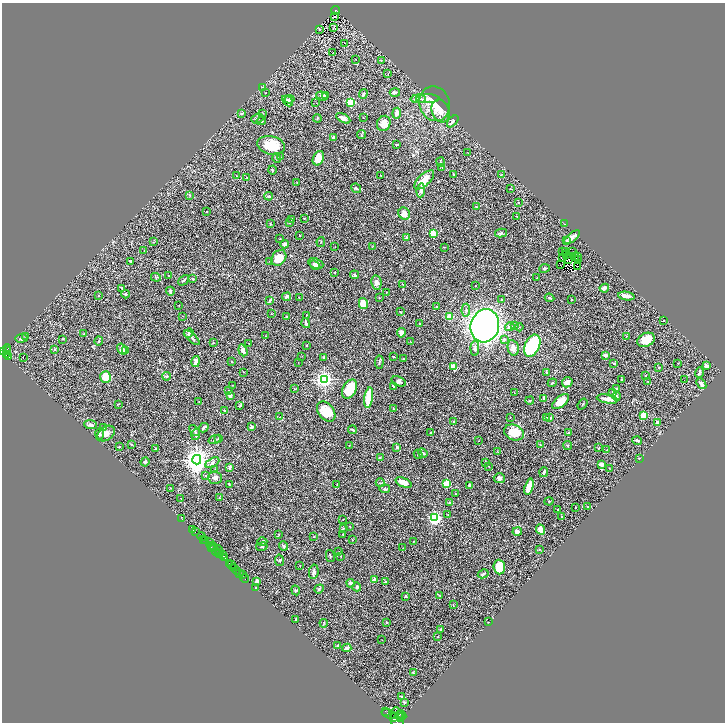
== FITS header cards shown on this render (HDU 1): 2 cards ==
NAXIS1  =                 1446
NAXIS2  =                 1440

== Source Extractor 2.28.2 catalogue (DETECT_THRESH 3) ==
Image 1446 x 1440 px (HDU 1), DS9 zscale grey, zoomed out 1/2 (1 PNG px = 2 x 2 image px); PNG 727 x 724 px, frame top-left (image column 2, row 1439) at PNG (2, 3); each listed source drawn as its Kron ellipse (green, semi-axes under 4 px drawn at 4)
Background 0.347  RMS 0.019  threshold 0.0567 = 3 sigma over >= 5 px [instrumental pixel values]
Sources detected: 411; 49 cannot appear on this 1/2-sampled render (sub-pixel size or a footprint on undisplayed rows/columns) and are neither listed nor drawn; the other 362 listed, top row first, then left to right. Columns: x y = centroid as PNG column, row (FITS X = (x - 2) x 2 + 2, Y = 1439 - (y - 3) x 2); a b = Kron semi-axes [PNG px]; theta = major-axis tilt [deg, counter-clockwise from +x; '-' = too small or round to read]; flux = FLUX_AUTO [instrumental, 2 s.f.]
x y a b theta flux
336 10 4 3 - 26
335 17 2 2 - 6.5
333 27 3 1 - 0.64
319 29 3 3 - 1.9
344 43 2 1 - 9.3
333 52 2 1 - 0.7
356 60 2 1 - 0.88
381 60 3 2 - 2.3
388 73 3 2 - 1.3
262 88 3 2 - 2.7
266 93 2 1 - 1.2
395 93 5 3 - 9.3
363 94 5 2 - 8.7
322 96 6 3 -21 11
326 96 3 2 - 4.1
290 99 5 4 - 6.8
418 99 8 3 0 6.6
428 99 11 4 2 21
287 101 6 4 -42 7
351 102 3 3 - 250
316 103 2 1 - 0.67
435 104 17 15 -70 77
441 111 12 8 -71 32
262 113 3 2 - 2
397 113 5 3 - 24
241 114 3 2 - 2.7
317 118 4 3 - 2.9
343 118 8 4 -29 18
363 118 2 1 - 1.3
257 119 6 5 - 7.8
261 121 5 3 - 6.4
453 121 7 4 47 7.5
384 123 8 6 65 27
361 135 4 2 - 1.9
334 138 4 3 - 7.9
271 145 14 9 -11 80
397 145 3 2 - 5.2
467 153 3 1 - 1.1
280 157 3 3 - 2.2
277 158 4 2 - 3
318 158 7 5 66 50
441 162 4 2 - 2.6
442 168 3 3 - 2
272 170 4 2 - 2.5
454 174 4 3 - 4.4
380 175 2 1 - 1.3
501 175 4 2 - 2.3
236 176 3 2 - 2.4
247 177 2 2 - 1.3
424 180 12 6 43 49
297 182 2 1 - 0.95
356 188 5 2 - 4.3
510 189 2 2 - 2
421 190 7 4 84 15
190 195 3 2 - 2.1
269 196 4 3 - 4.7
518 203 2 2 - 4.4
476 207 3 2 - 2.4
207 211 2 2 - 6
404 214 6 5 - 24
517 216 2 1 - 1.5
292 219 3 2 - 2.1
304 219 2 2 - 2
290 222 3 3 - 4
270 224 3 2 - 2.3
564 224 2 2 - 2.4
433 233 3 2 - 170
501 233 6 4 13 5.4
300 235 2 1 - 2.2
572 237 9 3 39 16
407 238 3 2 - 7.5
280 239 3 1 - 1.6
566 241 3 3 - 3.1
153 242 3 2 - 1.4
321 242 5 1 - 1.7
284 244 4 3 - 9.6
335 247 2 2 - 1
372 247 3 2 - 1.6
444 247 3 2 - 1.7
144 250 2 2 - 1.2
566 251 2 1 - 0.15
562 252 2 1 - 1.6
572 252 2 1 - 2.5
567 255 2 1 - 1.5
575 257 2 1 - 1.7
577 257 3 1 - 0.7
279 258 9 6 50 55
563 258 2 1 - 0.94
569 260 2 1 - 0.78
579 260 2 1 - 0.61
130 261 3 2 - 3.5
270 262 2 2 - 3.7
316 264 8 5 -22 17
315 265 5 3 - 8.5
561 265 2 1 - 0.028
578 267 2 1 - 0.27
545 268 5 2 - 4.5
335 273 2 2 - 2
355 275 5 3 - 4.5
169 276 2 2 - 1.5
156 277 5 3 - 4.5
537 278 4 2 - 2.2
193 279 2 2 - 8.3
184 280 6 2 44 4.5
376 283 7 5 -82 11
403 284 3 2 - 1.8
475 286 2 2 - 1.7
122 288 4 2 - 2.6
604 288 5 3 - 20
170 291 4 2 - 5.3
387 292 3 2 - 1.6
126 294 4 4 - 4.6
99 295 2 2 - 2.9
626 296 8 3 -9 22
287 297 4 3 - 11
299 298 3 1 - 2.5
379 298 2 2 - 8.2
549 298 5 3 - 5.5
571 299 2 2 - 2.1
502 300 2 2 - 6.7
270 301 4 3 - 4.5
363 304 5 4 - 61
179 305 2 2 - 1.6
437 307 2 2 - 3.4
466 310 6 3 86 6.6
401 312 2 2 - 2.3
271 314 3 2 - 1.5
307 315 2 1 - 1.9
183 316 2 2 - 1
450 316 2 2 - 120
287 317 3 2 - 4.2
663 321 2 1 - 1.9
306 323 5 2 - 10
419 324 2 2 - 7.8
515 325 3 3 - 3.7
485 326 17 14 74 1900
510 327 5 3 - 10
519 327 4 2 - 2.9
189 333 5 3 - 7.1
401 333 5 4 - 10
84 334 3 3 - 4
265 336 2 2 - 1.1
626 336 3 2 - 1.8
26 337 3 2 - 2
21 338 6 4 8 6.9
192 338 9 3 -43 10
63 339 3 2 - 1
504 339 4 4 - 6.1
646 340 9 6 23 55
99 341 4 3 - 4.8
411 342 3 2 - 1.9
213 343 3 2 - 1.9
249 343 2 1 - 1.7
307 345 3 2 - 1.9
532 346 12 7 67 220
475 348 8 4 90 15
513 348 8 5 -77 22
7 349 4 4 - 270
55 349 4 2 - 5.1
122 349 6 4 -57 13
126 350 3 3 - 2.4
243 350 6 3 -70 22
6 351 4 2 - 230
3 352 2 2 - 2200
6 355 4 2 - 210
605 355 2 2 - 34
302 356 2 1 - 1.9
393 356 3 2 - 2.7
8 357 3 2 - 100
23 357 2 1 - 770
323 357 2 2 - 5.1
404 359 3 2 - 2
196 361 5 3 - 18
231 362 2 2 - 1.6
298 362 2 1 - 1
379 362 6 2 84 3.9
614 363 3 2 - 5.1
678 363 2 2 - 1.5
706 366 4 3 - 11
454 367 4 3 - 76
659 368 2 2 - 5
244 372 2 1 - 1.3
699 372 5 2 - 8.3
547 373 2 2 - 13
167 376 4 3 - 3.8
646 376 3 2 - 1.8
106 377 6 5 - 72
324 379 3 3 - 1800
622 380 3 2 - 2.7
685 380 2 1 - 26
399 381 7 4 -20 6.9
647 381 2 2 - 1.8
567 382 5 5 - 22
552 383 4 3 - 4
701 384 6 3 -49 14
232 385 2 1 - 1.1
394 386 3 2 - 3.6
617 388 4 3 - 3.3
295 389 2 2 - 2.7
350 389 10 6 62 95
228 391 4 2 - 2
514 392 3 2 - 1.1
613 392 4 3 - 8.9
230 395 3 3 - 13
617 396 4 3 - 3.9
369 398 10 3 82 130
544 398 2 2 - 26
607 399 10 3 -10 32
530 401 4 2 - 2.8
199 402 3 3 - 2.2
561 402 10 5 40 46
119 404 3 2 - 1.4
582 404 6 2 53 3
240 406 4 3 - 2.7
393 409 3 2 - 1.8
224 410 2 2 - 3.6
326 412 11 7 -52 77
643 415 4 4 - 59
279 417 3 2 - 1.8
510 417 2 2 - 1.8
546 417 3 3 - 2
550 417 4 3 - 3.6
453 422 4 3 - 4.4
657 422 3 3 - 7.1
90 425 6 4 -8 8.5
251 427 3 3 - 9.3
103 428 3 3 - 3.8
204 428 5 3 - 5.5
352 430 4 2 - 4.6
194 431 6 3 -50 6.1
514 432 10 7 -23 80
106 433 9 6 36 22
431 433 3 3 - 4.4
568 433 3 3 - 3.5
99 434 6 3 87 5.5
196 435 5 3 - 6.9
218 438 4 3 - 4.1
215 440 6 3 19 5
637 440 5 3 - 6.6
478 441 2 2 - 2.4
131 444 3 2 - 2.2
349 445 3 2 - 1.3
540 445 3 2 - 1.3
568 445 4 3 - 3.4
119 446 3 2 - 2.3
397 447 3 3 - 5.6
156 448 2 2 - 7.6
598 448 3 2 - 2.7
607 450 3 2 - 1.2
498 452 3 3 - 1.9
423 453 5 3 - 6
418 454 5 2 - 3.1
380 458 4 2 - 2.3
639 458 2 2 - 3.3
197 460 5 4 - 4300
145 462 4 3 - 5.2
485 462 3 2 - 2
212 463 8 4 28 12
601 464 4 3 - 22
489 466 2 2 - 1.4
230 468 4 2 - 12
609 468 2 1 - 0.92
215 470 3 2 - 1.4
544 472 5 2 - 5.7
206 475 4 2 - 3.5
215 478 7 6 - 13
499 478 5 5 - 11
380 483 4 2 - 2.6
404 483 9 4 -20 35
229 484 2 2 - 2.4
337 484 2 2 - 8.5
446 484 3 3 - 170
469 485 2 2 - 18
529 487 8 4 74 46
171 488 3 2 - 1.6
385 489 5 3 - 5.1
455 494 2 2 - 1.8
181 498 2 1 - 0.96
219 498 2 2 - 1.3
549 501 4 3 - 2.7
450 502 4 3 - 2.7
588 507 2 2 - 1.9
575 508 2 2 - 1.5
557 510 2 2 - 1.7
448 514 2 2 - 1.6
561 516 2 1 - 2.3
181 518 3 1 - 5.5
435 518 3 3 - 810
343 519 2 2 - 2.6
349 526 4 2 - 2.8
343 528 3 2 - 2
192 529 3 2 - 76
541 530 5 4 - 22
517 531 5 3 - 13
195 532 3 2 - 550
279 534 3 1 - 1.8
343 534 3 2 - 1.8
202 537 4 2 - 58
314 537 2 1 - 0.95
204 540 2 1 - 23
206 540 2 1 - 67
352 540 2 2 - 1.6
262 542 5 4 - 11
413 542 2 2 - 1.1
210 543 2 1 - 110
213 546 2 1 - 290
262 546 6 3 10 4.6
283 546 4 4 - 6
211 547 3 1 - 200
213 548 2 2 - 100
403 548 2 2 - 1.8
539 549 2 2 - 3.6
218 550 4 2 - 170
216 552 4 2 - 160
338 552 3 2 - 2.4
219 554 2 1 - 220
222 555 3 2 - 400
330 556 6 2 -78 2.5
341 556 3 2 - 1.7
224 558 4 2 - 450
279 560 6 3 -80 4.5
229 563 2 2 - 180
232 565 2 1 - 290
300 566 2 1 - 1.2
234 567 4 2 - 260
499 567 7 6 - 92
237 571 4 2 - 54
314 572 7 5 80 9.4
240 573 2 1 - 19
243 574 2 1 - 59
483 574 6 3 28 6
245 579 4 1 - 27
374 580 2 2 - 48
257 581 4 3 - 8.2
385 582 2 2 - 10
350 583 4 3 - 9.2
357 587 4 3 - 6.4
256 588 3 3 - 3.3
319 589 5 3 - 4.2
296 590 5 3 - 3.5
439 595 2 2 - 1.2
405 597 3 2 - 2.9
453 605 2 2 - 2.2
296 620 3 2 - 6.9
386 622 2 2 - 2.8
488 622 2 2 - 1.4
324 623 4 2 - 2.7
441 629 3 3 - 6
438 637 2 2 - 1.4
382 640 2 1 - 2.5
338 645 2 2 - 5.8
347 648 4 4 - 9.1
413 672 3 2 - 2.7
402 696 3 2 - 3.8
404 702 3 3 - 3.6
385 711 2 1 - 63
389 714 8 4 -20 3700
402 715 5 2 - 550
399 716 2 2 - 960
400 717 2 1 - 320
393 718 4 2 - 1600
397 720 13 6 -81 3500
At the frame edge (FLAGS 8, measured only in part): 1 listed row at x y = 397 720
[49 sub-pixel or undisplayed-footprint detections neither listed nor drawn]